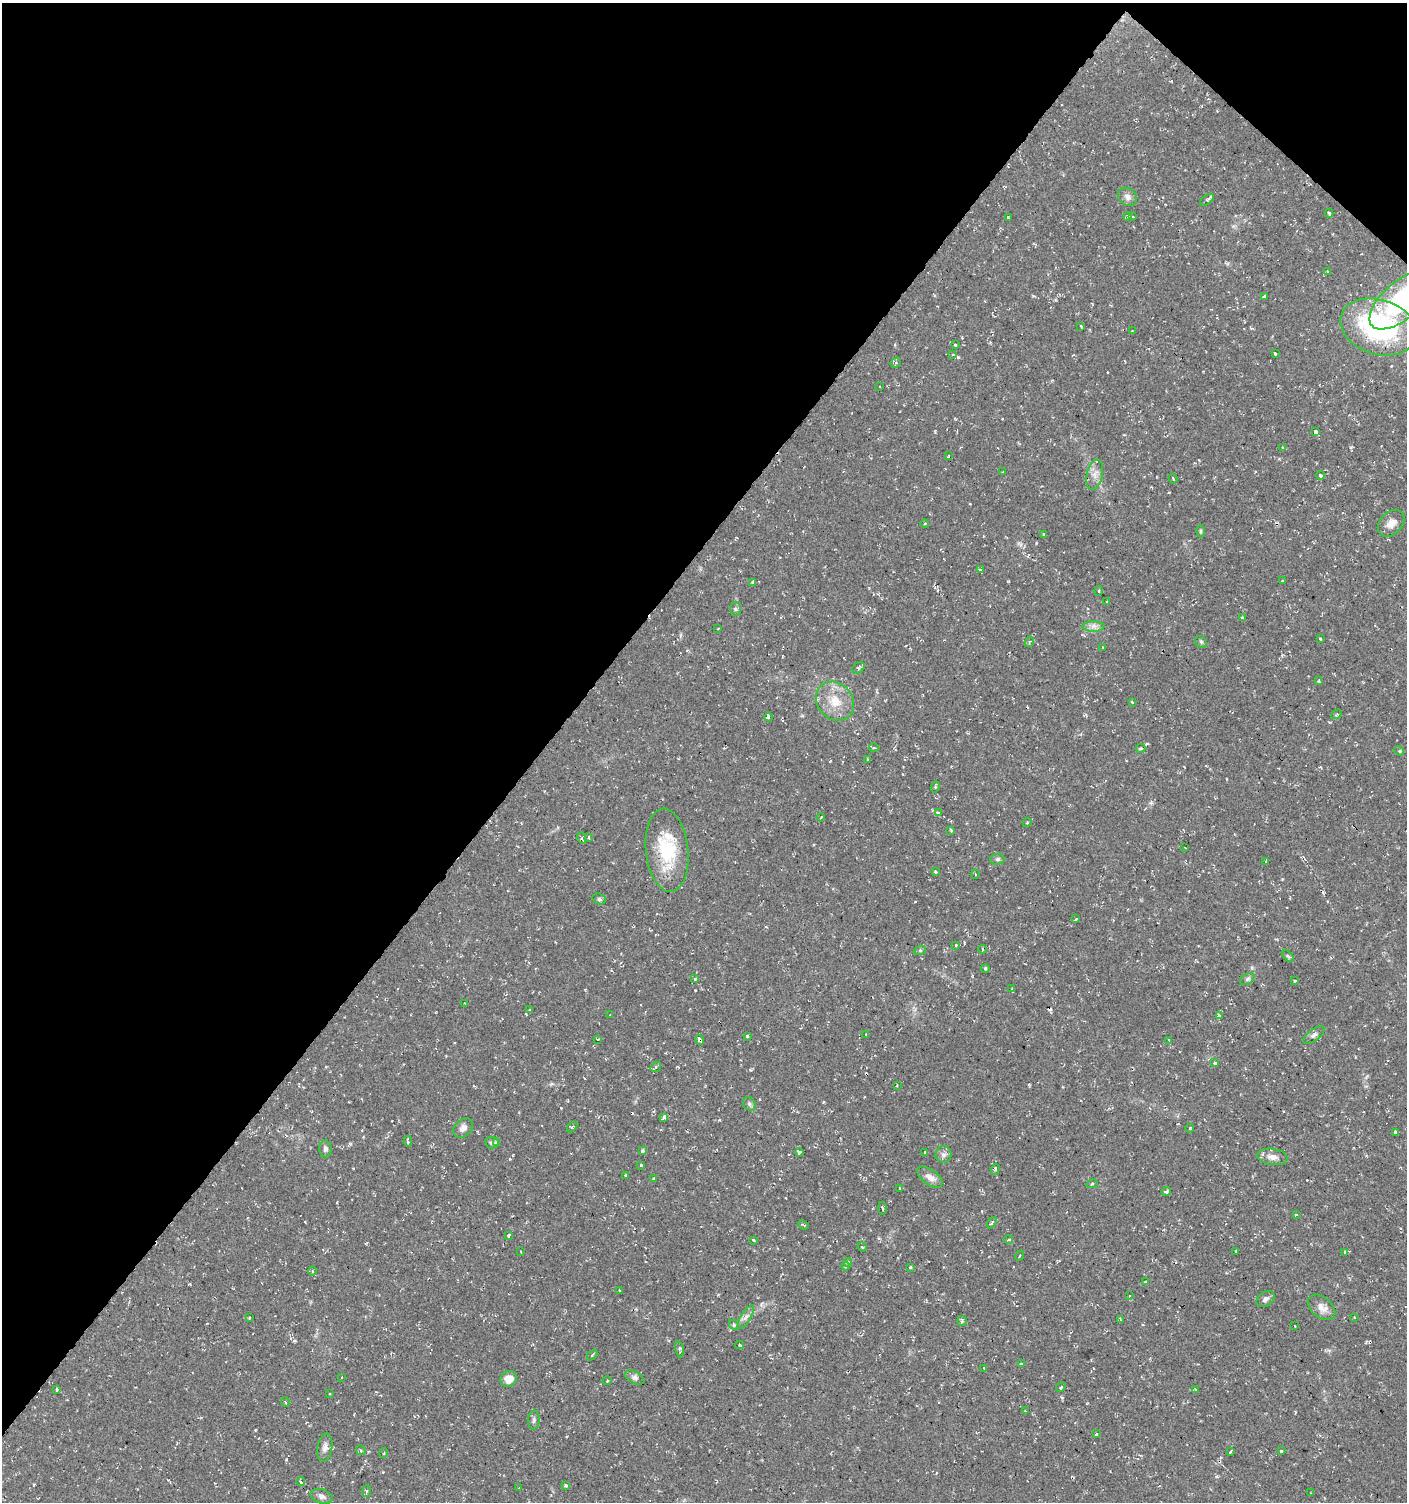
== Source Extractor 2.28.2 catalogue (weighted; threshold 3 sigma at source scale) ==
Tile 2 of 4 x 4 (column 2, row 1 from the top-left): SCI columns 1639-3043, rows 4503-6002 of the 6025 x 6006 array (HDU 1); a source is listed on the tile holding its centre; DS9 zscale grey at full resolution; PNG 1409 x 1504 px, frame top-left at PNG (2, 3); each listed source drawn as its Kron ellipse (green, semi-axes under 4 px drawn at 4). Shown black and unused: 40% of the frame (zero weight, under 2 of 3 exposures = <1% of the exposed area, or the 3 px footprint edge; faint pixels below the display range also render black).
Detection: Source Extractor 2.28.2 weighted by HDU 2 'WHT'; one run over the whole footprint, this tile lists its part. Background 0.0323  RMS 0.004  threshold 0.018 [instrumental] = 3 sigma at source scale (4.5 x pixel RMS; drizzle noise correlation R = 1.50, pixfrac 1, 0.0396/0.0396 arcsec/px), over >= 5 px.
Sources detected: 191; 23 cosmic-ray / hot-pixel residue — neither listed nor drawn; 1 inside a brighter listed object's ellipse — not listed separately; the other 167 listed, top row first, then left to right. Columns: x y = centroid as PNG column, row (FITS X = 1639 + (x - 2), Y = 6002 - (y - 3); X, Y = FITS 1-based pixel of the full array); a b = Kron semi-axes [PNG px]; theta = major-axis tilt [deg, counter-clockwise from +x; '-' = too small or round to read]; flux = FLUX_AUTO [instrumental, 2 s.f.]
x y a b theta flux
1128 197 10 8 -39 2.1
1207 200 8 4 36 0.85
1329 213 4 3 - 0.88
1008 217 3 3 - 0.7
1128 217 4 4 - 0.52
1133 217 3 2 - 0.38
1328 271 3 3 - 1.4
1264 296 3 3 - 0.48
1402 300 40 18 41 46
1081 326 3 3 - 0.8
1378 327 39 27 -18 67
1132 331 3 2 - 0.26
955 345 4 3 - 0.37
1275 354 3 3 - 3
953 355 3 3 - 0.74
896 363 5 5 - 0.72
880 386 2 2 - 0.28
1315 432 3 3 - 4.1
1282 448 4 2 - 0.46
949 456 3 2 - 0.38
1003 472 3 2 - 0.38
1095 475 15 8 76 3
1321 475 4 3 - 1.2
1173 479 5 3 - 0.45
925 523 4 3 - 0.31
1391 523 15 11 46 3.3
1200 531 6 4 89 0.58
1043 534 3 2 - 0.61
980 569 3 2 - 0.28
1282 580 3 3 - 1.5
753 583 3 3 - 3
1099 591 5 2 - 0.51
1106 602 3 2 - 0.55
735 609 7 5 -90 0.88
1242 618 3 3 - 0.43
1093 626 11 5 0 1.8
718 628 3 2 - 0.31
1320 639 3 3 - 1
1029 642 5 3 - 0.37
1201 642 6 5 - 0.71
1103 647 3 2 - 0.5
858 668 7 5 37 0.74
1319 681 3 3 - 0.64
835 701 21 17 -48 9
1132 702 3 2 - 0.31
1337 714 6 3 31 0.44
768 717 4 3 - 5.3
874 748 5 3 - 0.49
1140 748 5 3 - 0.7
1399 751 5 4 - 0.49
867 759 3 2 - 0.42
935 787 5 3 - 0.51
938 813 4 3 - 1.6
821 817 4 2 - 0.39
1027 823 4 3 - 0.33
951 830 4 3 - 0.49
588 837 3 2 - 0.47
582 838 6 3 -73 0.6
1185 848 2 2 - 0.26
667 850 42 21 -84 22
997 859 7 5 2 0.82
1265 862 3 3 - 0.84
936 872 3 3 - 1.1
975 874 4 3 - 0.29
599 899 7 5 -19 0.93
1076 919 3 3 - 1.1
956 945 3 3 - 0.85
982 949 4 2 - 0.44
920 950 6 4 18 0.54
1288 956 7 4 -44 0.66
985 969 4 4 - 0.82
695 979 3 3 - 2.2
1247 979 8 5 36 0.89
1295 981 3 3 - 1.1
1012 989 4 3 - 0.44
464 1003 2 2 - 0.35
530 1010 4 3 - 1.1
610 1015 3 3 - 0.42
1219 1015 4 4 - 3.2
866 1034 2 2 - 0.23
1314 1035 12 5 35 1.3
747 1036 3 3 - 0.85
598 1039 3 3 - 1.1
699 1040 5 3 - 4.7
1169 1040 3 2 - 0.43
1215 1063 3 3 - 1.6
656 1067 6 3 36 1.7
897 1085 3 3 - 0.35
749 1104 7 6 - 0.91
664 1117 3 3 - 3.5
572 1127 6 4 44 0.59
463 1128 11 8 45 2
1190 1128 4 2 - 0.34
1395 1132 4 3 - 3.8
408 1141 5 3 - 0.72
492 1143 7 5 -6 0.85
496 1143 3 3 - 1.4
325 1149 8 6 -88 1.2
643 1151 4 3 - 0.59
799 1152 4 3 - 2.3
925 1152 3 3 - 1.3
943 1155 8 8 - 1.5
1272 1157 15 8 -8 3.2
641 1165 3 3 - 0.88
995 1169 6 3 73 0.81
625 1175 3 3 - 1.7
930 1177 14 7 -37 3
654 1179 4 4 - 0.58
1092 1184 6 3 19 0.48
899 1188 4 2 - 0.29
1166 1191 5 4 - 1
882 1208 6 3 -79 0.49
1296 1215 3 3 - 0.9
992 1223 6 4 56 0.89
803 1225 5 3 - 0.46
508 1236 3 3 - 1.8
753 1240 3 3 - 1.2
1008 1240 4 3 - 0.69
862 1247 5 4 - 0.51
521 1251 3 2 - 0.29
1235 1251 3 3 - 1.8
1345 1253 3 3 - 1.3
1020 1256 5 2 - 0.37
848 1262 4 3 - 0.67
846 1266 4 4 - 0.65
910 1267 3 3 - 2
312 1271 5 3 - 0.47
1145 1282 3 3 - 1
619 1290 3 2 - 0.33
1130 1296 4 3 - 0.8
1265 1299 10 7 36 1.4
1322 1307 16 10 -39 3.4
746 1317 14 5 59 1.7
1354 1317 3 2 - 0.23
249 1318 4 3 - 0.44
1120 1320 4 3 - 0.65
962 1321 5 5 - 0.93
734 1325 6 4 -46 0.6
1295 1326 3 2 - 0.23
739 1345 4 4 - 0.43
679 1349 8 4 -77 0.77
592 1355 6 4 45 0.5
1021 1364 3 3 - 0.39
984 1368 3 2 - 0.67
342 1377 3 2 - 0.25
635 1377 10 6 -27 1.4
509 1379 8 7 - 4.4
607 1381 4 3 - 0.34
1061 1387 5 2 - 0.43
57 1389 3 3 - 0.8
1195 1389 4 3 - 0.43
330 1394 3 2 - 0.6
285 1402 5 3 - 0.38
1025 1411 3 3 - 0.34
534 1420 9 5 89 1
1096 1434 3 3 - 0.99
325 1448 14 7 81 2.2
361 1450 5 4 - 0.51
1281 1451 3 3 - 2.8
1230 1452 3 3 - 2.6
384 1453 5 3 - 0.3
301 1482 4 3 - 1.5
565 1486 4 3 - 0.74
519 1488 3 2 - 0.38
367 1491 6 4 88 0.56
1310 1493 3 2 - 0.31
322 1496 11 7 -17 1.5
Overlapping masked pixels (flux is a lower limit): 1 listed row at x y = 699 1040
Isophote crosses this tile's border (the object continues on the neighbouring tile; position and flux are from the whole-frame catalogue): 1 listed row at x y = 1402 300
Unlisted compact peaks at least as high as the median listed source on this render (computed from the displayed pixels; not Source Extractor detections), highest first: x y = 1008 581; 286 1459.